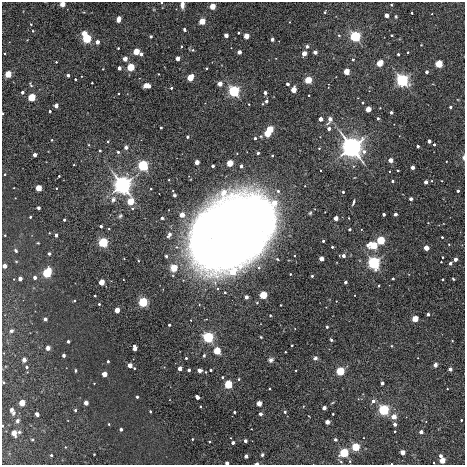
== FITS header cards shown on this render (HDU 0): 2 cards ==
NAXIS1  =                  463
NAXIS2  =                  463

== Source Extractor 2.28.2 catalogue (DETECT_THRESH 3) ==
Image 463 x 463 px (HDU 0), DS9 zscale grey, 1 PNG px = 1 image px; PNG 467 x 467 px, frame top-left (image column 1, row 463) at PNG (2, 2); no overlay
Background 6.11e-04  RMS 0.011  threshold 0.0326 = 3 sigma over >= 5 px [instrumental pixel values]
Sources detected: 283; all 283 listed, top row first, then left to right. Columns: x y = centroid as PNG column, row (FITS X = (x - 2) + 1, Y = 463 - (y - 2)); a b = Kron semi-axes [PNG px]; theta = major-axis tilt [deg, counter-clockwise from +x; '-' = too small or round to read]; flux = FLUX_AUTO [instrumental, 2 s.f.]
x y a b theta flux
161 3 3 2 - 0.8
62 4 3 3 - 20
182 5 6 4 88 4.2
391 5 3 2 - 0.67
212 6 3 3 - 34
325 12 3 3 - 0.78
412 13 3 3 - 1
386 15 3 3 - 11
396 16 4 3 - 0.86
119 19 5 3 - 13
202 21 4 3 - 40
289 22 3 2 - 0.41
31 24 3 2 - 0.59
184 29 3 3 - 1.4
33 31 3 2 - 0.72
84 33 4 4 - 22
238 33 3 3 - 1.1
226 35 3 3 - 10
339 35 4 3 - 1
392 35 3 2 - 0.9
151 36 3 3 - 1.8
246 36 3 3 - 25
355 36 4 4 - 190
87 39 4 4 - 170
272 39 3 3 - 4.9
97 42 3 3 - 8.4
181 46 3 2 - 0.78
307 46 4 4 - 1.6
118 48 3 3 - 0.72
192 50 5 4 - 0.95
136 52 4 3 - 44
239 52 3 3 - 11
315 52 3 3 - 7.3
408 52 3 2 - 0.77
304 53 3 3 - 16
141 54 3 3 - 2.9
398 54 3 3 - 1.8
125 59 3 3 - 13
177 59 3 3 - 11
353 59 4 3 - 1.3
56 62 3 3 - 0.75
380 63 5 3 - 37
439 64 4 4 - 76
131 67 4 4 - 78
119 68 3 3 - 5.5
206 68 3 3 - 1.1
346 72 3 3 - 34
427 72 3 3 - 3.7
8 74 4 3 - 52
158 74 2 2 - 0.41
68 75 3 3 - 2.8
190 78 4 3 - 46
75 79 3 3 - 1
308 80 3 3 - 65
402 80 5 5 - 210
92 83 3 2 - 0.67
220 84 3 3 - 16
287 84 3 3 - 1.7
31 85 6 3 -65 1.1
146 86 6 4 -9 22
171 88 3 3 - 1.4
293 90 4 3 - 25
234 91 4 4 - 240
22 92 3 3 - 2.8
118 93 3 3 - 1
265 93 3 3 - 5.4
309 95 3 2 - 0.62
32 97 4 4 - 89
266 101 3 3 - 3.2
363 103 3 2 - 0.85
249 104 2 2 - 0.5
56 106 4 3 - 7.9
450 107 3 3 - 1.8
368 109 3 3 - 26
50 111 3 3 - 1.3
391 112 3 3 - 2.8
3 113 3 2 - 0.77
378 118 3 3 - 1.6
320 119 3 3 - 9.5
330 119 4 3 - 10
161 128 3 3 - 1.3
270 129 4 3 - 55
329 129 3 3 - 5.9
267 133 4 3 - 54
261 136 5 3 - 0.69
187 137 3 3 - 2.3
255 138 3 3 - 2
52 140 3 3 - 0.82
429 141 3 3 - 5.1
108 142 4 3 - 0.86
434 144 3 3 - 1.8
418 146 3 3 - 2.5
126 147 5 4 - 2
352 147 9 8 - 340
319 148 3 2 - 0.65
100 150 3 3 - 1.1
118 152 3 3 - 1.4
258 153 3 3 - 1.4
35 155 3 3 - 8.2
272 155 3 2 - 0.74
463 157 7 3 90 1.5
391 160 3 3 - 14
197 162 3 3 - 14
230 163 4 3 - 47
74 165 2 2 - 0.46
143 165 4 4 - 270
213 166 3 3 - 3.4
241 166 3 3 - 3.4
412 167 3 3 - 7.8
398 170 3 3 - 0.93
5 174 3 3 - 0.76
59 176 3 3 - 0.65
392 181 3 3 - 1.8
432 181 3 2 - 0.45
426 182 3 3 - 6.8
122 185 7 7 - 290
38 188 3 3 - 36
56 188 3 2 - 0.65
151 189 3 2 - 0.71
278 191 5 4 - 1.8
458 191 3 3 - 2.5
343 192 3 3 - 1.5
174 195 3 3 - 1
113 199 9 7 69 2.6
411 199 3 3 - 4.9
130 202 4 4 - 50
353 203 6 2 75 1.2
38 208 3 3 - 3.7
133 208 4 4 - 1.1
384 214 3 3 - 3.5
395 214 3 3 - 4.2
182 215 3 3 - 17
120 216 7 5 71 1.2
30 217 3 3 - 1
162 218 4 3 - 1.2
336 218 3 3 - 14
64 220 3 3 - 1.3
240 223 5 5 - 380
101 226 3 3 - 2.4
109 229 2 2 - 0.57
350 229 3 3 - 1.8
49 233 2 2 - 0.51
233 233 67 49 42 1500
169 234 5 4 - 4.6
5 235 2 2 - 0.55
56 235 3 3 - 4.2
442 237 3 3 - 0.92
381 240 4 4 - 110
323 241 3 3 - 1.6
103 242 4 4 - 200
38 243 3 2 - 0.48
449 244 3 2 - 0.44
373 245 5 4 - 81
332 247 3 3 - 1.2
426 248 3 3 - 21
16 251 4 3 - 1.2
49 254 3 3 - 1.9
166 256 3 3 - 1.6
343 256 3 3 - 4.1
442 257 2 2 - 0.68
321 259 3 3 - 14
455 259 3 3 - 6.7
16 261 5 3 - 0.56
138 261 3 3 - 0.71
441 262 3 2 - 0.59
374 263 5 5 - 180
450 263 3 3 - 3
4 266 3 3 - 7.4
174 268 4 4 - 32
233 272 16 12 18 40
47 273 5 4 - 130
290 274 3 3 - 0.82
312 276 3 3 - 1.2
35 277 3 3 - 4.3
20 278 4 3 - 6.4
393 278 3 3 - 1.1
442 279 3 3 - 1.2
453 279 3 2 - 0.64
101 282 3 3 - 29
345 282 3 3 - 3.6
379 286 3 2 - 0.79
225 292 3 3 - 0.88
95 295 3 2 - 0.9
263 295 4 3 - 91
246 297 3 3 - 6.6
143 302 4 4 - 190
257 303 4 3 - 0.77
99 304 3 3 - 1.2
281 305 3 2 - 0.7
117 310 3 3 - 20
428 314 3 3 - 3.4
45 319 3 3 - 4.4
415 319 3 3 - 36
169 325 3 3 - 2.1
327 327 3 3 - 0.97
11 331 4 4 - 1.7
208 337 4 4 - 310
261 337 3 2 - 0.63
331 340 4 3 - 1
68 341 3 3 - 1.9
452 341 2 2 - 0.49
292 345 3 3 - 0.92
391 346 3 3 - 0.61
48 348 4 3 - 7.7
135 348 5 3 - 9.2
217 351 4 3 - 76
285 352 2 2 - 0.57
64 355 3 3 - 3.1
204 355 5 3 - 0.95
186 358 3 3 - 1.1
315 358 5 5 - 1.7
24 360 4 3 - 6
271 360 6 6 - 1.8
108 361 3 3 - 1.2
130 365 3 3 - 15
435 365 5 4 - 2.5
26 367 3 3 - 1.4
134 368 3 3 - 0.89
180 368 3 3 - 12
450 369 3 3 - 4.7
189 370 3 3 - 3.4
199 370 3 3 - 9.2
211 370 3 3 - 1.6
296 370 2 2 - 0.51
75 371 3 2 - 0.84
340 371 4 4 - 120
206 372 4 3 - 0.58
104 374 4 3 - 13
222 377 3 3 - 1.2
239 379 3 3 - 0.83
3 382 3 3 - 0.68
382 383 3 3 - 5.2
228 384 4 4 - 110
269 388 3 2 - 0.65
447 389 2 2 - 0.55
137 397 3 3 - 1.3
197 397 4 3 - 7.3
373 401 3 3 - 4.2
22 403 4 4 - 22
86 403 3 3 - 9.6
259 403 3 3 - 18
200 406 3 2 - 0.79
324 408 3 3 - 8.8
75 410 3 3 - 1
384 410 4 4 - 320
12 411 8 4 -63 2.9
150 411 3 2 - 0.92
234 412 3 3 - 1.5
285 412 3 3 - 1.7
37 414 4 3 - 3.6
260 414 3 3 - 5.1
333 414 3 3 - 0.86
394 417 3 3 - 20
461 420 3 3 - 1.1
17 421 6 5 - 1.8
327 422 3 3 - 12
109 424 3 3 - 0.7
395 424 3 3 - 4.3
2 426 3 2 - 0.63
121 429 3 3 - 2.8
395 431 3 2 - 0.81
421 432 3 3 - 7.4
14 433 4 4 - 13
32 439 4 3 - 0.68
192 439 2 2 - 0.54
335 439 3 3 - 2.7
209 441 3 3 - 1
245 441 3 3 - 4.3
233 443 3 3 - 4.6
356 447 4 4 - 110
403 452 3 3 - 16
344 453 4 4 - 160
94 454 2 2 - 0.46
51 455 3 3 - 1.1
262 455 4 3 - 1.3
246 456 3 3 - 5.3
440 456 3 3 - 3.8
442 460 4 3 - 33
350 461 4 4 - 0.92
341 462 5 4 - 1.2
227 463 3 3 - 6.3
256 464 4 2 - 2.3
391 464 2 2 - 0.61
At the frame edge (FLAGS 8, measured only in part): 11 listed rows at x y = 161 3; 62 4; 182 5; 3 113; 463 157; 4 266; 3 382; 2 426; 227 463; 256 464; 391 464